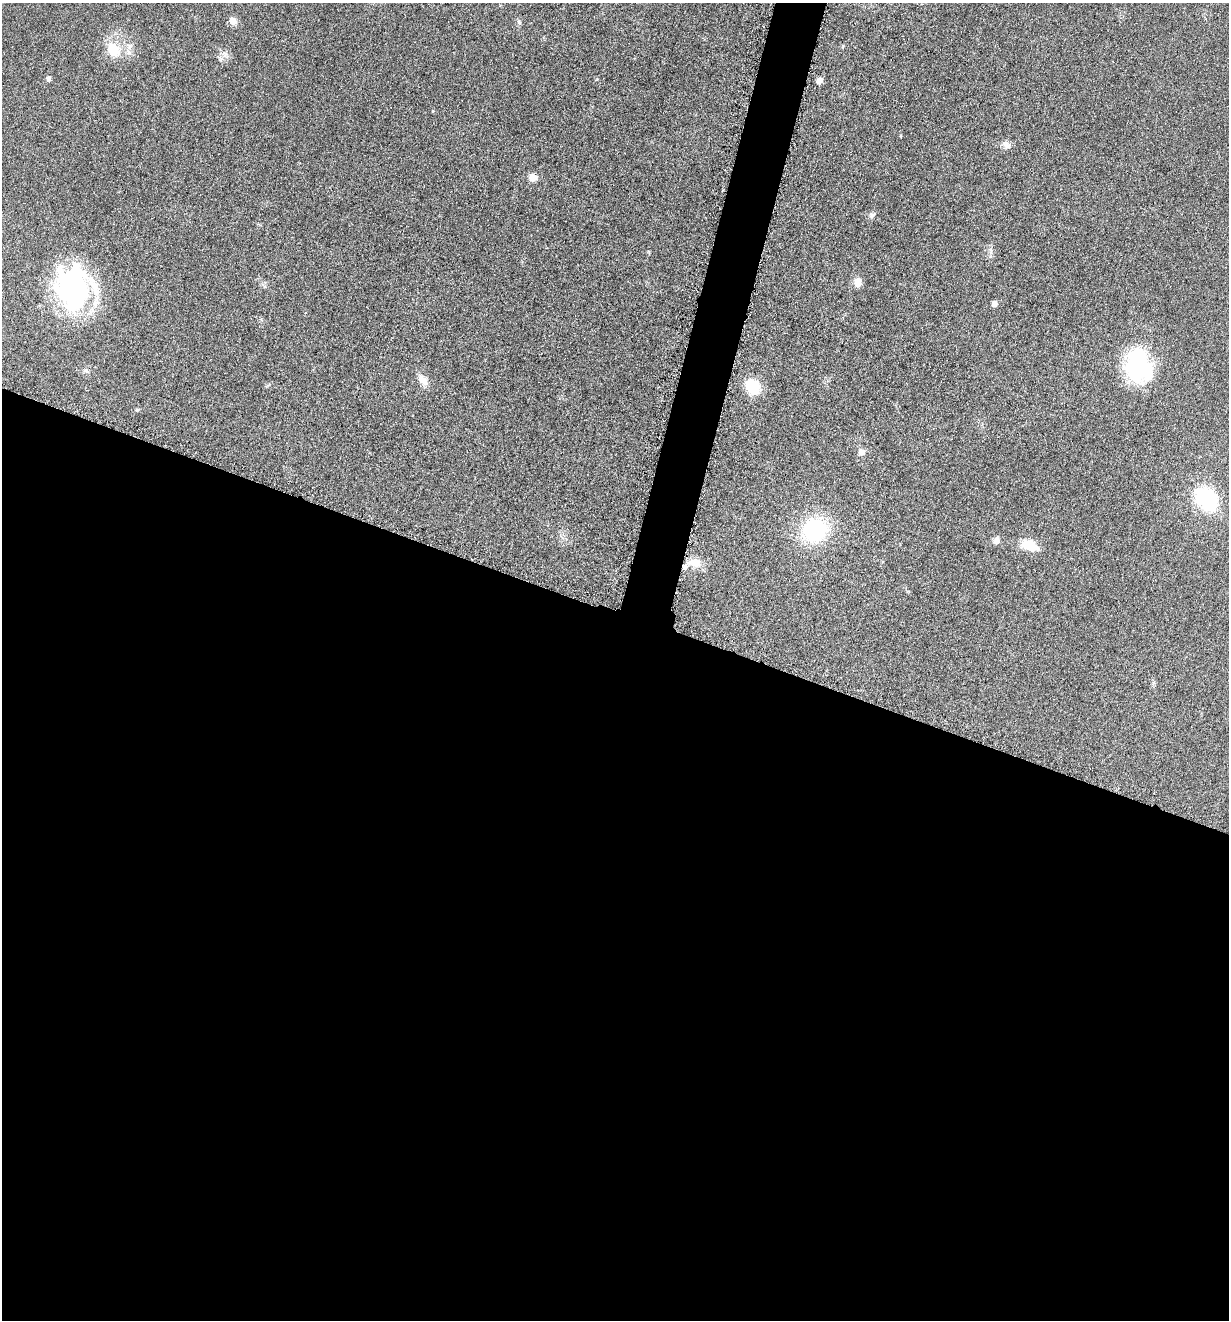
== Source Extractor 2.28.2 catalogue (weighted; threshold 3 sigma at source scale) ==
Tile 14 of 4 x 4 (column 2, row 4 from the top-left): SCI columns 1504-2730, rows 14-1331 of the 5322 x 5306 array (HDU 1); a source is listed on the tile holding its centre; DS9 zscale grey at full resolution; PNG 1231 x 1322 px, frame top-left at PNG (2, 3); no overlay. Shown black and unused: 56% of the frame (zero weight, under 3 of 6 exposures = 2% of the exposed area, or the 3 px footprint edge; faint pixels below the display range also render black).
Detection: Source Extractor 2.28.2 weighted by HDU 2 'WHT'; one run over the whole footprint, this tile lists its part. Background 0.0753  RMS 0.0097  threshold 0.0395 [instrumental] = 3 sigma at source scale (4.09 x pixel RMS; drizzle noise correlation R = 1.36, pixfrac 0.8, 0.05/0.05 arcsec/px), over >= 5 px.
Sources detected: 31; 1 inside a brighter object's white glare — not listed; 4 inside a brighter listed object's ellipse — not listed separately; the other 26 listed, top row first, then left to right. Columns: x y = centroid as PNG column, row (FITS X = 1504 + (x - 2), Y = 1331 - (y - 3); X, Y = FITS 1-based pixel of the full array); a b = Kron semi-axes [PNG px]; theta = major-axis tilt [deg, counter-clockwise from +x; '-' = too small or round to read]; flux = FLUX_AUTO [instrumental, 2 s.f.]
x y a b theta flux
233 21 9 8 - 5.7
519 22 6 5 - 1.8
113 50 24 18 -60 22
225 54 7 5 -46 2.6
48 79 5 4 - 3.1
820 81 6 5 - 6
432 111 4 3 - 0.68
901 136 4 3 - 0.69
1006 145 13 9 -37 4.6
532 177 9 8 - 7.3
872 215 10 6 36 2.6
991 250 10 3 -69 1.9
858 282 9 8 - 8.2
74 287 47 35 -79 160
994 304 5 4 - 5.6
1137 366 38 26 -69 91
85 371 8 4 -8 1.9
423 380 15 10 -54 7.9
753 387 18 14 -56 25
137 410 6 4 -18 1
861 452 11 8 -4 3.6
1207 499 30 21 -48 58
815 530 26 24 35 77
996 541 9 9 - 3.8
1029 545 21 12 -22 17
693 562 14 11 19 10
Unlisted compact peaks at least as high as the median listed source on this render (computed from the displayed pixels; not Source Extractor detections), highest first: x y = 843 46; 597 79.